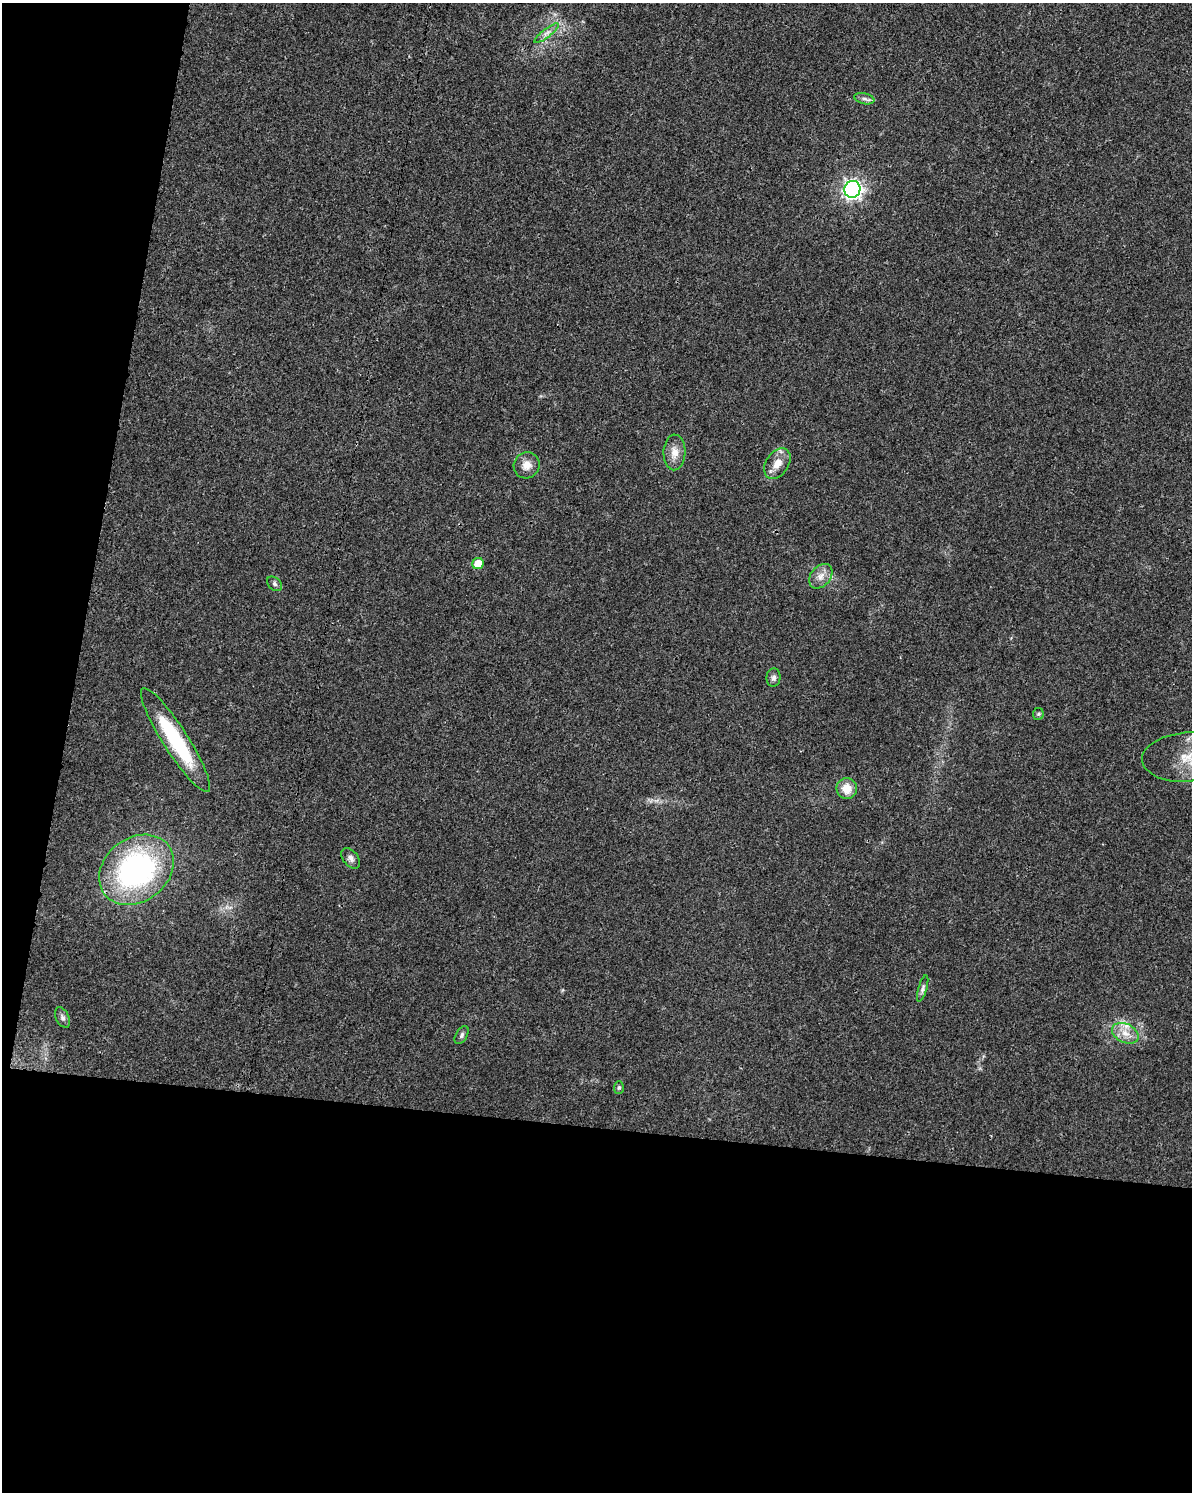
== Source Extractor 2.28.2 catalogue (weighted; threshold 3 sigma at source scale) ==
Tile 9 of 4 x 3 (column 1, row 3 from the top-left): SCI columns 16-1205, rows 241-1730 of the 4784 x 4997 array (HDU 1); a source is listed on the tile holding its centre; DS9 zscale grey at full resolution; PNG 1194 x 1494 px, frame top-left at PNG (2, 3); each listed source drawn as its Kron ellipse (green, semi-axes under 4 px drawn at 4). Shown black and unused: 30% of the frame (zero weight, under 3 of 4 exposures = <1% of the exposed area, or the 3 px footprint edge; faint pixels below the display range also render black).
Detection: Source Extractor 2.28.2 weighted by HDU 2 'WHT'; one run over the whole footprint, this tile lists its part. Background 0.0199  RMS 0.0029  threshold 0.0129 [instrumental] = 3 sigma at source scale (4.5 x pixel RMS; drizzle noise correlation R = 1.50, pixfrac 1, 0.0396/0.0396 arcsec/px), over >= 5 px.
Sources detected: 22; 1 inside a brighter listed object's ellipse — not listed separately; the other 21 listed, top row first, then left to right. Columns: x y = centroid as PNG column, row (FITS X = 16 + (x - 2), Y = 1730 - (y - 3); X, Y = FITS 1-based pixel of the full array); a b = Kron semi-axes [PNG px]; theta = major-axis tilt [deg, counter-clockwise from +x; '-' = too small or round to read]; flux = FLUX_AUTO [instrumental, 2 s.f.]
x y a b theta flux
547 33 15 4 38 1.3
864 99 10 5 -13 0.95
852 189 8 8 - 110
674 452 18 11 88 3.3
777 464 17 11 57 3.7
527 465 13 12 - 2.8
478 564 6 5 - 4.5
821 576 14 10 50 2.4
274 584 8 6 -42 0.72
774 678 9 7 84 0.94
1038 714 6 5 - 0.44
176 740 61 12 -57 23
1187 757 44 24 4 12
847 788 10 10 - 4.1
351 858 12 7 -50 1.2
136 870 40 32 37 65
923 988 14 4 74 0.85
62 1017 11 6 -63 0.94
1125 1033 14 9 -25 3.1
462 1035 10 5 59 0.74
619 1088 6 5 - 0.48
Isophote crosses this tile's border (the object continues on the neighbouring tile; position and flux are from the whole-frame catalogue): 1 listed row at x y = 1187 757